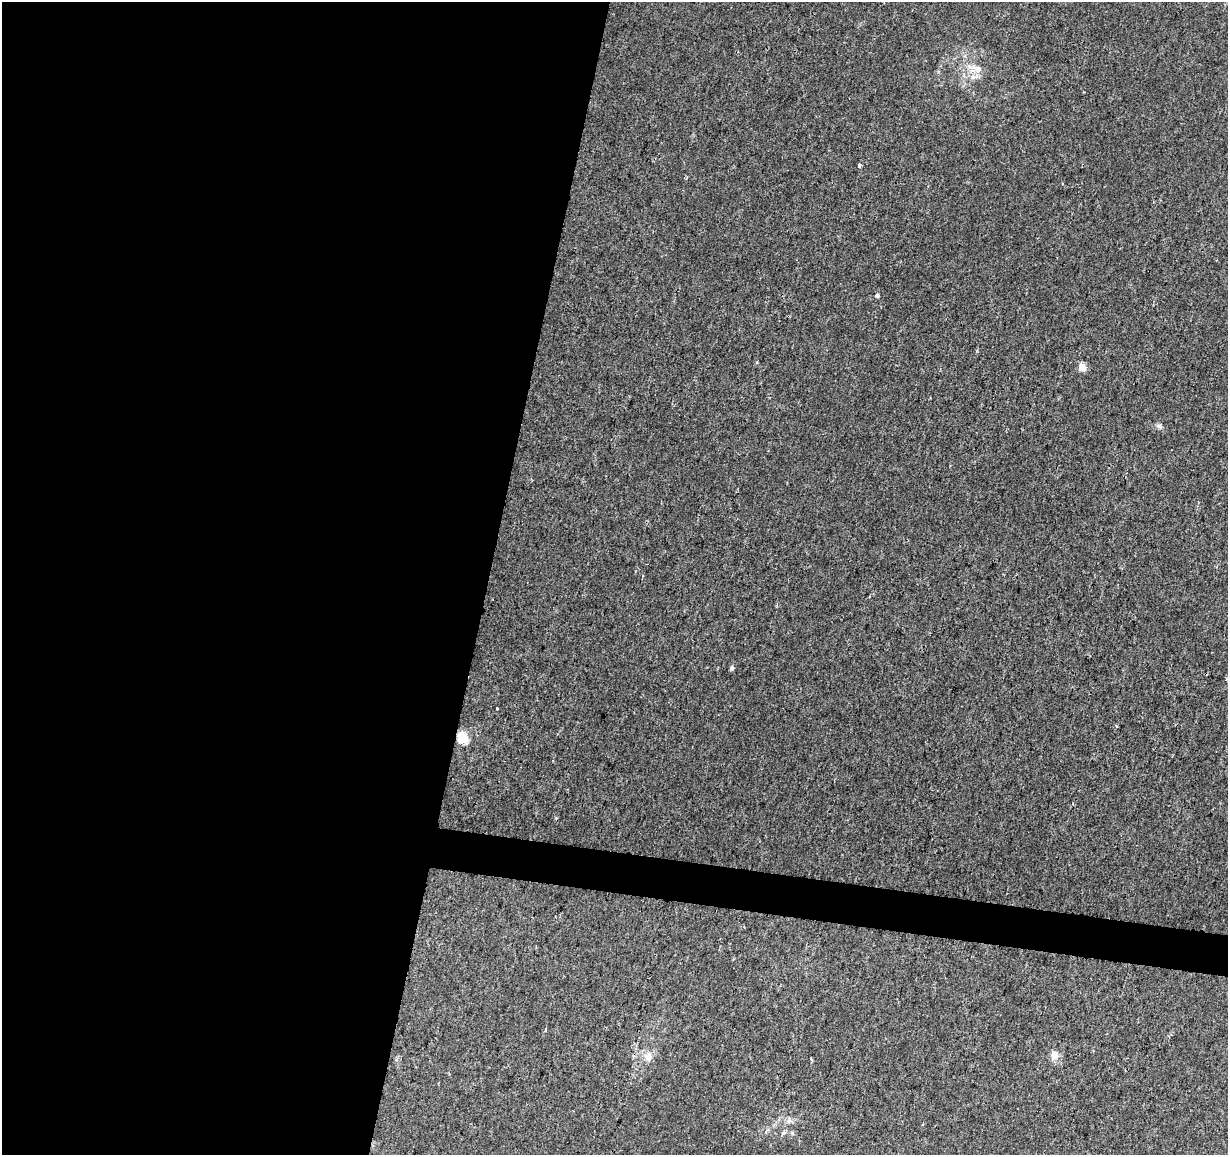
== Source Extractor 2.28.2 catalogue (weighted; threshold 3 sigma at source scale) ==
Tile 5 of 4 x 4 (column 1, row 2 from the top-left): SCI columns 1-1226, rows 2529-3681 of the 4913 x 5118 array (HDU 1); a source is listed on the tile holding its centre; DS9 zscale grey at full resolution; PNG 1230 x 1157 px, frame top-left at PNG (2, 2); no overlay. Shown black and unused: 42% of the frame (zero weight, under 2 of 3 exposures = <1% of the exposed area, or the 3 px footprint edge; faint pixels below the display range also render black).
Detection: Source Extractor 2.28.2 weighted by HDU 2 'WHT'; one run over the whole footprint, this tile lists its part. Background 0.00516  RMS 0.0036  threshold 0.016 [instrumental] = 3 sigma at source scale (4.5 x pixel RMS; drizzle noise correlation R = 1.50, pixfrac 1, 0.0396/0.0396 arcsec/px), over >= 5 px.
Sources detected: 16; all 16 listed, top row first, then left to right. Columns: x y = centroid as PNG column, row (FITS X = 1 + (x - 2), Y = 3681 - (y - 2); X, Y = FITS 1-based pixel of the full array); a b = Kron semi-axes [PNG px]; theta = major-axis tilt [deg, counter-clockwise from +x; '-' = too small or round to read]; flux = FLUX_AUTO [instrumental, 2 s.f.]
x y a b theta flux
978 69 12 10 -47 3
859 165 4 3 - 3.5
686 178 4 3 - 0.41
877 296 4 3 - 1.7
1082 367 5 5 - 7.7
1159 426 8 5 -27 0.94
732 668 5 5 - 0.83
1227 679 7 3 38 0.52
497 708 3 2 - 0.39
1116 726 3 3 - 0.43
463 738 6 5 - 27
744 927 3 3 - 0.34
545 1030 3 3 - 1.7
1054 1055 8 7 - 3.6
648 1057 12 10 78 3
790 1121 7 4 -19 0.91
Overlapping masked pixels (flux is a lower limit): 1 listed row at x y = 463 738
Isophote crosses this tile's border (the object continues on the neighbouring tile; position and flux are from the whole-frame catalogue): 1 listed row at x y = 1227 679